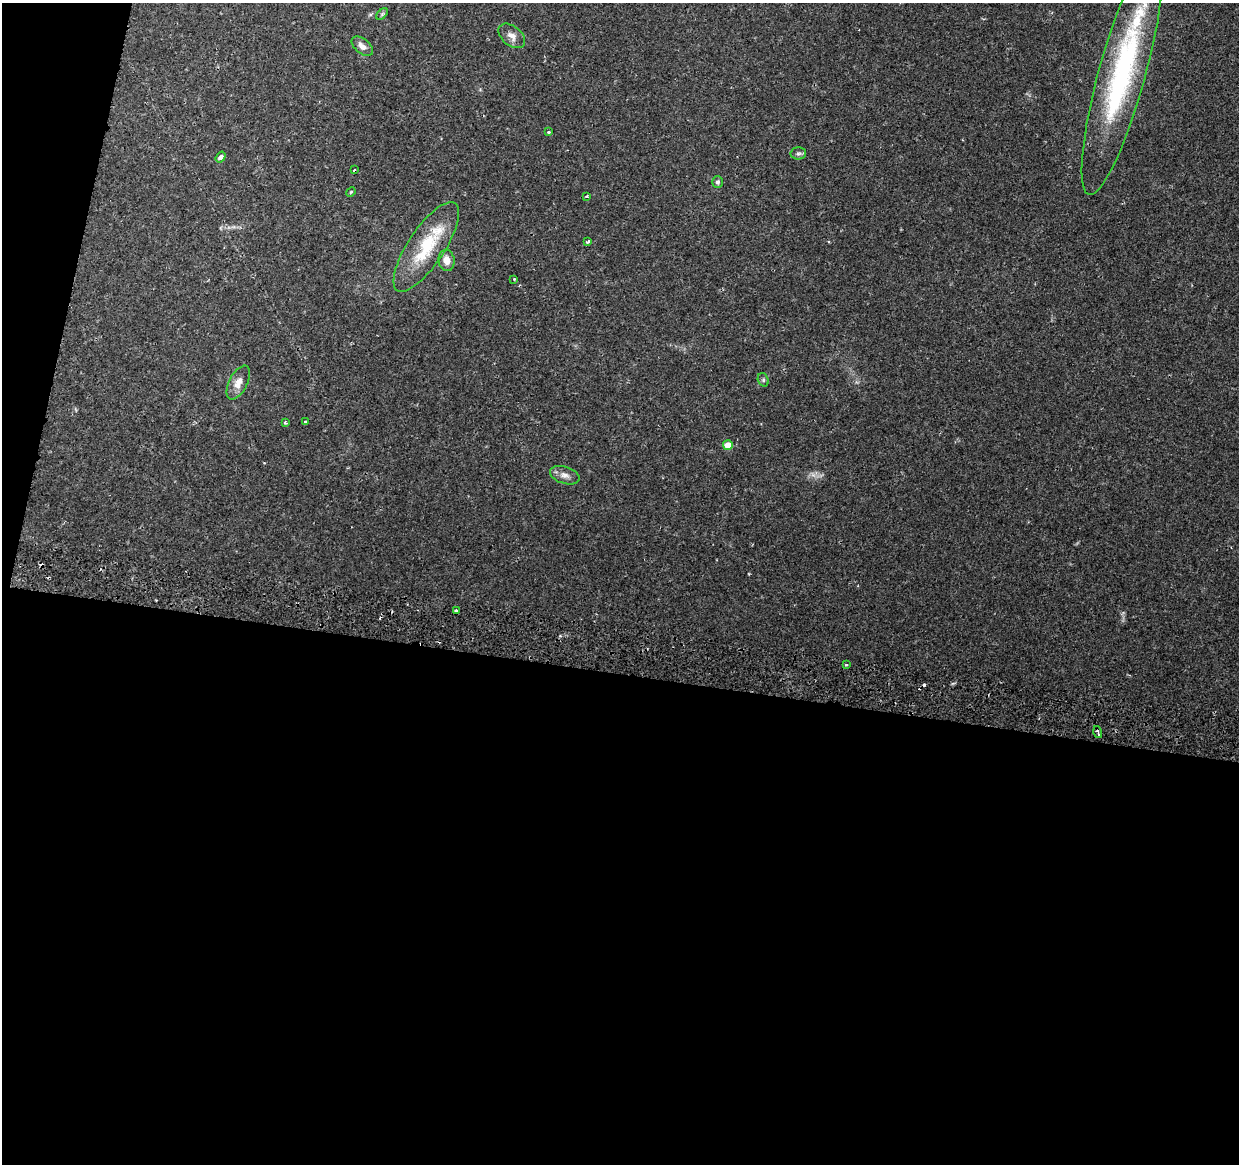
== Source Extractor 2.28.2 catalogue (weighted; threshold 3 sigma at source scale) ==
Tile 13 of 4 x 4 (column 1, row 4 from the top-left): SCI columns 20-1256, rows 332-1493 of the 4979 x 5250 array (HDU 1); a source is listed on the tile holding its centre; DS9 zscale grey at full resolution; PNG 1241 x 1166 px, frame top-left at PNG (2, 3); each listed source drawn as its Kron ellipse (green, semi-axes under 4 px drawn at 4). Shown black and unused: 45% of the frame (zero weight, under 2 of 3 exposures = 3% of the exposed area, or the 3 px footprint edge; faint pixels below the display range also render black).
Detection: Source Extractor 2.28.2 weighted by HDU 2 'WHT'; one run over the whole footprint, this tile lists its part. Background 0.0313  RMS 0.0031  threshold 0.0141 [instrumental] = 3 sigma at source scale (4.5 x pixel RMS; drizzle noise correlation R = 1.50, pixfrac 1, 0.0396/0.0396 arcsec/px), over >= 5 px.
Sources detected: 32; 1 too faint to see at this stretch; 6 cosmic-ray / hot-pixel residue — neither listed nor drawn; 1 inside a brighter listed object's ellipse — not listed separately; the other 24 listed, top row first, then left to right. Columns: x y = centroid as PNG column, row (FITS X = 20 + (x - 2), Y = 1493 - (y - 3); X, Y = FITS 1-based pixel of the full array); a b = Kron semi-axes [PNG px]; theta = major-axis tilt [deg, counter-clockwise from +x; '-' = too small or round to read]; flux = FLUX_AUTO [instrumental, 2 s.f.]
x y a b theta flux
382 14 7 4 45 0.49
512 36 15 9 -39 2.3
362 46 12 7 -40 1.9
1122 74 126 23 75 62
548 132 3 3 - 0.77
798 154 8 6 2 0.7
221 157 6 4 57 0.91
354 170 3 2 - 0.27
717 182 6 5 - 0.83
351 192 5 4 - 0.35
586 196 4 3 - 0.54
588 242 3 3 - 0.64
426 247 52 18 57 17
446 260 10 8 -78 2.6
514 279 3 3 - 0.29
763 380 7 5 -71 0.6
238 383 18 9 63 3
305 422 4 3 - 1.4
285 423 3 3 - 0.78
728 445 5 5 - 7
565 475 15 8 -17 2
456 611 3 3 - 2.2
846 665 3 2 - 0.35
1098 732 6 3 -74 1.4
Overlapping masked pixels (flux is a lower limit): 1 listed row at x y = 1098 732